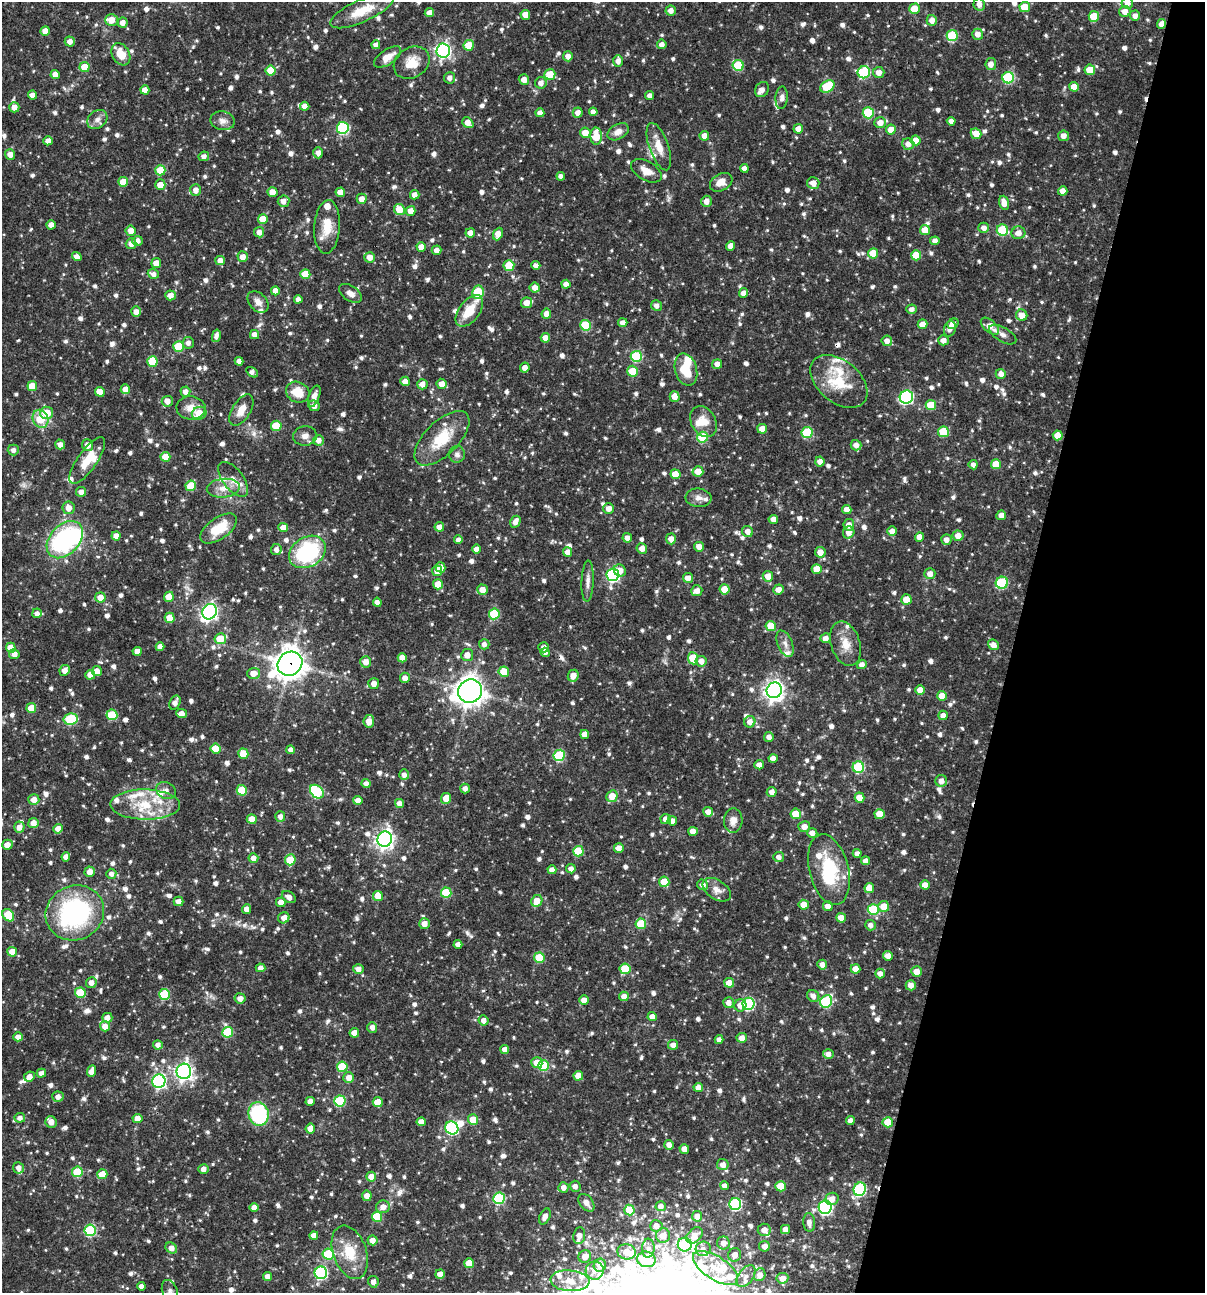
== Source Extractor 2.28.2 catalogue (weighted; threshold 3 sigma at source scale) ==
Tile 8 of 4 x 4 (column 4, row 2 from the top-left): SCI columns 3861-5063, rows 2584-3874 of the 5187 x 5168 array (HDU 1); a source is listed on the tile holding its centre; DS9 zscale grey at full resolution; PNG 1207 x 1295 px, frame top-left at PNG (2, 2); each listed source drawn as its Kron ellipse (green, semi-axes under 4 px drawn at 4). Shown black and unused: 16% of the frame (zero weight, under 3 of 4 exposures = <1% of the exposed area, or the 3 px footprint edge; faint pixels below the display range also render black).
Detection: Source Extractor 2.28.2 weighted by HDU 2 'WHT'; one run over the whole footprint, this tile lists its part. Background 0.0728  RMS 0.0036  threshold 0.016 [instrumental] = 3 sigma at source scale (4.5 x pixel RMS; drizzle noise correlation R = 1.50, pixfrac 1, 0.05/0.05 arcsec/px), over >= 5 px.
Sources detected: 1143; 6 inside a brighter object's white glare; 3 cosmic-ray / hot-pixel residue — neither listed nor drawn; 38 inside a brighter listed object's ellipse — not listed separately; of the other 1096, all 500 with FLUX_AUTO >= 1.59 (the completeness limit of this list) listed and drawn (596 fainter detections not listed), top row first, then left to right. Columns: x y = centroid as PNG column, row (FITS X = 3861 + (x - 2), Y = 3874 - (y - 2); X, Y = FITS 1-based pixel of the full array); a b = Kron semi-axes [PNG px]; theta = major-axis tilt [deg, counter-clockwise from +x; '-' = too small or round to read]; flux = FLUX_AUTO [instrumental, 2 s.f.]
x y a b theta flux
1127 3 6 5 - 2.4
979 4 6 5 - 2.5
1025 7 5 5 - 5.9
914 9 5 5 - 7.7
671 10 5 5 - 2.4
362 11 34 11 24 9.8
1125 12 5 5 - 3
429 13 4 4 - 2.3
525 15 5 4 - 4
1094 16 5 5 - 8.1
1135 16 5 5 - 1.8
112 20 6 6 - 4.5
932 20 5 5 - 2.3
123 23 5 5 - 2.4
1161 24 5 4 - 2.5
45 31 5 4 - 3.3
978 34 5 5 - 2.3
952 35 6 5 - 18
70 41 5 5 - 2.1
662 44 5 4 - 2
376 45 4 4 - 2.3
469 45 5 5 - 9.4
443 50 7 7 - 86
121 54 12 8 -61 6.1
568 56 5 4 - 2.5
387 57 16 7 34 3.9
618 61 6 5 - 2.2
412 63 19 15 33 6.5
991 64 6 5 - 2.4
738 65 5 5 - 17
84 67 5 5 - 6.7
1090 70 5 5 - 7.3
271 71 5 5 - 8.2
864 72 6 6 - 30
879 72 6 5 - 2.6
55 74 4 4 - 2.8
550 74 5 5 - 7.4
450 78 5 5 - 1.9
1008 78 6 5 - 27
524 80 5 5 - 2.9
541 83 6 5 - 2
827 87 8 5 34 18
1074 87 5 4 - 4.3
145 90 4 4 - 2.9
762 90 8 6 56 2.4
32 95 5 4 - 2
650 96 4 4 - 2
782 98 11 6 85 1.7
305 106 5 4 - 2.5
14 107 5 5 - 2.4
578 112 5 5 - 2.2
593 112 4 4 - 1.9
540 113 4 4 - 2.2
868 113 5 5 - 17
97 119 11 8 39 2.3
223 121 12 9 -12 2.2
951 121 4 4 - 2.2
468 123 6 4 -40 3.1
880 123 6 5 - 3.2
343 128 6 6 - 37
798 129 5 4 - 3.3
891 130 5 5 - 4.1
618 132 11 7 30 2.6
585 133 5 5 - 4.1
976 134 5 5 - 4.7
596 136 8 6 -87 8.3
704 136 5 5 - 3.3
1063 136 5 5 - 2.4
916 140 5 5 - 4.7
48 141 5 4 - 2.4
908 144 6 5 - 2.5
659 147 25 9 -71 5.4
318 153 5 5 - 2
10 154 5 5 - 2.6
204 156 5 5 - 1.6
744 168 4 4 - 1.8
160 170 5 5 - 7.6
646 171 17 9 -31 4
561 176 4 4 - 1.6
123 182 5 5 - 5.3
721 182 12 8 30 3.5
813 183 6 5 - 3.1
160 185 5 5 - 4
196 190 6 5 - 2.4
1063 191 5 4 - 2.8
272 192 5 5 - 3.3
340 192 4 4 - 3.4
415 195 5 4 - 2.3
362 199 5 5 - 2.7
283 201 6 5 - 2.3
706 201 5 5 - 2.3
1004 203 7 5 -73 3.5
399 209 6 5 - 6.2
411 211 5 5 - 3.6
263 219 5 5 - 5.2
51 225 4 4 - 2.8
327 227 27 12 86 7.4
984 228 5 5 - 2.2
925 230 5 5 - 5.2
1002 230 6 5 - 18
131 231 5 5 - 3.9
259 232 5 5 - 2.3
470 233 5 4 - 2.5
1018 233 7 6 - 2.9
498 234 6 5 - 4.2
137 241 5 5 - 2.5
935 241 4 4 - 1.8
131 244 5 5 - 2.4
731 246 5 4 - 2.9
421 247 5 4 - 3.6
437 250 5 4 - 2.2
873 253 5 5 - 7.4
916 255 5 5 - 9.2
77 257 5 4 - 2.1
243 257 5 5 - 2.9
370 257 5 5 - 3.2
220 260 5 4 - 2.7
156 263 5 5 - 3.8
536 265 4 4 - 1.8
509 266 5 5 - 11
153 274 6 5 - 1.9
305 274 5 5 - 8.4
566 284 4 4 - 2.2
535 287 5 5 - 2.5
275 291 4 4 - 2.8
478 292 7 5 82 20
350 293 13 7 -33 2.3
744 293 5 4 - 2.4
170 295 5 5 - 3
298 299 4 4 - 1.7
258 302 12 8 -48 2.4
526 303 6 5 - 3.4
656 306 5 5 - 1.7
912 309 5 4 - 1.8
469 311 18 10 52 8.9
136 312 5 5 - 2.3
546 314 5 5 - 3.1
1022 315 6 5 - 3.3
623 323 4 4 - 2.4
923 324 5 5 - 3.4
953 324 6 5 - 2.7
586 325 5 5 - 16
990 326 11 6 -41 4.3
950 329 8 6 74 2.1
254 335 4 4 - 2.1
1003 335 15 7 -31 1.9
216 336 6 4 77 1.8
545 338 4 4 - 3.3
943 340 5 5 - 2.4
887 341 5 5 - 2.2
188 343 6 5 - 1.6
179 346 5 5 - 13
636 356 5 5 - 23
239 361 4 4 - 1.8
152 362 5 5 - 10
717 364 5 5 - 2.5
525 368 5 4 - 2.3
686 370 16 11 -74 9.4
632 371 5 5 - 7
252 372 6 4 -34 1.7
1001 374 5 5 - 2.3
405 381 5 4 - 2.9
839 381 33 21 -40 16
422 384 5 5 - 2.3
442 384 5 5 - 3
32 386 5 5 - 5.4
125 389 5 4 - 3.2
185 391 5 5 - 2.2
100 392 5 4 - 3.5
298 392 12 10 -25 7.1
314 396 11 5 70 2.4
675 396 5 5 - 3.3
906 397 7 6 - 56
167 401 5 5 - 2.5
931 405 5 5 - 8.2
314 406 5 5 - 2.4
191 408 14 11 -3 4.3
241 410 17 9 58 4.6
47 413 6 6 - 7.3
199 413 7 6 - 6.4
41 419 9 7 -67 8.7
703 422 16 12 -60 5.5
276 426 5 5 - 10
762 429 5 5 - 4
943 432 5 5 - 13
807 433 5 5 - 19
1058 435 5 5 - 4.7
305 436 12 9 3 2.5
703 437 5 5 - 15
442 438 35 17 45 14
318 440 5 5 - 2.4
60 444 5 5 - 2.3
87 445 6 5 - 2.9
856 445 5 5 - 2.3
13 450 5 5 - 1.7
457 454 8 8 - 1.6
165 457 5 5 - 5.5
87 460 28 9 55 8.1
820 462 5 4 - 2.7
996 464 5 5 - 7.4
973 465 4 4 - 1.8
698 471 5 5 - 4.8
675 474 5 4 - 5.5
233 479 20 10 -52 4.1
191 486 5 5 - 8.6
223 488 16 9 6 4.3
81 492 5 5 - 2.2
699 498 13 9 -4 2.3
69 508 6 6 - 3.2
609 508 5 5 - 2.5
847 509 5 4 - 2.6
1001 515 5 4 - 2.3
773 519 4 4 - 2.7
515 522 6 5 - 2.6
849 525 5 5 - 2.7
439 527 5 5 - 2.5
219 528 21 10 36 11
283 528 5 4 - 3.9
748 531 6 5 - 2.3
892 531 5 5 - 2.7
849 532 6 5 - 3.2
116 536 4 4 - 2.6
958 536 5 5 - 3.2
919 537 4 4 - 3.3
627 538 5 4 - 2.3
671 539 5 5 - 2.5
65 540 21 14 48 54
458 540 4 4 - 2.1
946 540 5 5 - 2.3
699 547 5 5 - 2.7
642 548 5 5 - 2.6
476 549 4 4 - 2.4
276 550 5 5 - 1.8
307 552 19 15 32 37
567 552 5 4 - 2.2
820 552 5 5 - 3.7
440 567 5 5 - 4.9
817 569 5 5 - 5.1
620 570 6 5 - 3.1
437 571 5 5 - 3
930 574 5 5 - 2.7
613 575 6 6 - 63
768 576 5 5 - 3.7
688 578 5 5 - 2.7
588 581 20 6 88 2.2
1002 583 6 6 - 26
438 584 5 5 - 6.1
725 589 5 5 - 6.1
778 589 5 5 - 2.4
482 590 5 5 - 3.5
697 591 6 5 - 2.7
100 597 5 5 - 4.3
169 597 5 5 - 5.2
906 599 5 5 - 5.4
377 602 4 4 - 1.8
209 612 8 7 - 120
37 613 5 5 - 1.7
494 614 5 5 - 16
170 618 5 5 - 5.6
771 626 5 5 - 6.5
826 638 5 5 - 2.2
220 639 5 5 - 8.4
484 644 5 5 - 1.6
785 644 14 7 -67 2.2
846 644 23 14 -72 6
993 645 6 5 - 2.7
160 647 4 4 - 2.5
544 647 5 5 - 1.6
11 648 5 5 - 6.4
137 651 4 4 - 2.5
545 652 5 4 - 1.8
14 654 5 5 - 2.3
467 655 6 6 - 2.8
402 658 5 4 - 3.6
693 658 6 5 - 11
701 661 5 5 - 2.7
366 662 5 5 - 2.7
290 664 13 11 39 470
862 664 5 4 - 1.9
65 670 5 5 - 3.1
97 671 5 5 - 2.8
504 672 5 5 - 7.2
253 673 6 5 - 3.6
90 675 5 5 - 3
573 676 6 5 - 3.6
405 678 5 5 - 2.5
374 684 5 5 - 2.5
774 690 8 7 - 210
920 690 4 4 - 3.7
470 691 12 11 - 390
942 696 5 5 - 6.5
175 703 7 5 64 2
31 708 5 5 - 6.6
182 714 5 4 - 2.9
112 715 5 5 - 15
943 715 5 5 - 2.2
71 719 7 5 11 24
369 721 6 5 - 3.5
750 722 5 5 - 2.4
585 734 4 4 - 2.7
769 737 5 5 - 1.8
215 749 5 5 - 6.6
291 750 4 4 - 2
243 754 5 5 - 7.5
559 755 6 5 - 26
773 759 4 4 - 2.7
759 765 5 4 - 2.4
858 767 6 5 - 25
404 775 5 5 - 1.9
941 781 6 6 - 2.2
366 783 4 4 - 1.7
465 788 5 4 - 1.9
166 790 10 8 -26 1.8
242 790 5 5 - 11
317 792 8 5 -44 29
772 792 5 5 - 1.9
612 796 6 5 - 5.7
446 798 5 5 - 4.9
860 798 5 5 - 4.7
34 800 5 5 - 3.2
358 800 4 4 - 2.3
399 803 4 4 - 2.5
145 805 35 15 -1 15
708 812 5 5 - 2.7
796 814 5 5 - 9.3
880 814 5 5 - 6.4
280 816 5 5 - 1.8
252 819 5 5 - 4.6
666 819 5 5 - 2.8
672 821 5 4 - 2.5
733 821 12 9 86 2.5
33 823 5 5 - 3.5
19 827 5 5 - 2.6
804 827 6 5 - 2.7
58 829 5 4 - 3
693 831 5 4 - 3.2
812 833 5 5 - 2.4
385 839 8 7 - 160
7 845 5 5 - 3
619 848 5 5 - 2.6
578 851 5 5 - 12
857 853 4 4 - 1.9
66 857 4 4 - 2.2
779 857 5 5 - 1.7
253 858 5 5 - 2.4
290 860 5 5 - 10
865 861 4 4 - 2.2
571 869 5 4 - 2.2
829 869 36 19 -76 21
552 870 4 4 - 2.4
90 872 5 5 - 2.8
111 874 5 5 - 1.7
664 882 5 5 - 7.1
703 885 5 5 - 2.4
925 885 5 4 - 3.3
869 888 5 5 - 5
717 890 15 9 -35 2.9
446 893 5 5 - 14
378 896 5 5 - 5.9
289 897 7 5 -35 2.4
179 901 5 4 - 2.4
537 901 6 5 - 4.9
281 902 5 4 - 3.1
804 905 5 5 - 4.4
828 906 5 5 - 2.4
884 906 5 5 - 5.1
246 909 5 4 - 2.4
873 910 5 5 - 19
75 913 30 27 26 55
8 915 7 5 -52 13
284 918 6 5 - 2.5
841 918 5 4 - 4.5
424 924 5 5 - 2.8
641 924 5 5 - 13
870 925 5 5 - 1.7
458 944 4 4 - 2
12 952 5 5 - 4.5
888 956 5 4 - 2.5
539 958 5 5 - 11
822 965 5 5 - 2.1
260 968 5 4 - 2.1
358 969 5 5 - 2.1
625 969 5 5 - 11
855 969 5 4 - 3.5
916 971 5 5 - 3.7
880 973 5 5 - 2.1
91 983 5 5 - 2.3
729 983 5 5 - 4.6
911 985 5 5 - 2.6
80 993 5 5 - 11
164 994 5 5 - 16
624 996 5 4 - 2.7
813 996 6 5 - 1.9
240 998 5 5 - 2.3
584 1000 4 4 - 3.1
826 1001 6 5 - 30
728 1003 5 5 - 2.3
749 1004 6 6 - 36
740 1005 6 6 - 3.6
652 1017 4 4 - 2.4
107 1018 5 5 - 2.4
483 1020 5 5 - 2.1
105 1026 5 5 - 3.3
372 1027 5 5 - 1.9
228 1032 5 5 - 20
354 1033 5 5 - 3.9
18 1037 5 4 - 2.2
742 1038 5 5 - 2.7
719 1040 4 4 - 2
158 1045 5 4 - 1.9
673 1045 5 4 - 2.3
505 1049 4 4 - 2.3
828 1054 5 4 - 2.2
537 1063 5 5 - 5
544 1065 5 5 - 15
342 1067 5 5 - 14
92 1071 6 4 67 3
184 1071 7 7 - 130
41 1073 5 4 - 2
578 1076 5 4 - 4.4
29 1077 5 4 - 2.7
349 1078 5 5 - 3
159 1081 7 6 - 57
698 1087 4 4 - 2.7
58 1097 5 5 - 1.9
310 1101 4 4 - 2.3
340 1101 5 5 - 22
378 1102 5 5 - 5.9
259 1114 12 10 -76 32
20 1118 5 5 - 1.8
137 1118 5 4 - 3
473 1120 5 5 - 6.2
850 1121 4 4 - 2.2
51 1122 6 5 - 2.7
421 1122 4 4 - 2.6
888 1122 5 5 - 7
452 1128 7 6 - 45
310 1129 5 4 - 3.2
669 1145 5 4 - 2.6
684 1149 5 4 - 2.6
723 1165 6 5 - 2.6
18 1168 5 5 - 2
203 1169 5 5 - 2.2
77 1172 5 5 - 12
102 1174 5 5 - 6.4
371 1177 5 5 - 2.7
575 1186 5 5 - 1.7
724 1186 4 4 - 1.6
781 1186 5 5 - 8.6
564 1188 5 5 - 2.2
860 1189 7 6 - 42
367 1196 5 5 - 2.9
499 1198 6 5 - 29
832 1199 6 6 - 3.2
586 1203 10 6 -53 2.5
735 1204 6 6 - 42
661 1206 5 5 - 2.2
254 1207 4 4 - 2.5
383 1207 7 6 - 2.9
825 1207 6 6 - 75
629 1210 5 5 - 8.7
545 1216 8 5 65 2.3
697 1216 5 5 - 2.4
377 1217 5 5 - 12
809 1222 9 6 -84 2
656 1226 6 6 - 2.7
785 1229 4 4 - 2.6
90 1230 6 5 - 28
764 1230 6 6 - 2.1
314 1235 4 4 - 2.6
663 1235 7 7 - 4
694 1235 9 6 45 3.5
579 1236 8 6 80 2.9
372 1240 5 5 - 3
723 1243 6 6 - 2.7
685 1245 7 6 - 37
764 1246 5 5 - 2.3
171 1248 6 5 - 2.5
648 1248 9 6 87 1.6
703 1249 7 7 - 1.9
350 1252 27 16 -71 12
626 1252 9 7 -7 4.1
328 1254 5 5 - 20
735 1255 7 6 - 2.9
585 1256 6 6 - 3.1
646 1259 9 8 - 15
469 1263 5 5 - 6.9
600 1265 6 6 - 4
716 1268 26 11 -33 9.5
595 1271 9 9 - 3
321 1273 6 6 - 47
440 1274 5 4 - 2.5
760 1275 6 5 - 2.7
746 1276 12 7 52 2.5
267 1277 4 4 - 2.4
782 1278 6 5 - 2.7
570 1281 19 10 -4 7
373 1282 6 5 - 2.2
141 1286 4 4 - 2.1
170 1291 11 7 -69 1.8
Overlapping masked pixels (flux is a lower limit): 4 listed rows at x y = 1161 24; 656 306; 290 664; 75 913
Isophote crosses this tile's border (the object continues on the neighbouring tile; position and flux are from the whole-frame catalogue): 2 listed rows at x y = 1127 3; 170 1291